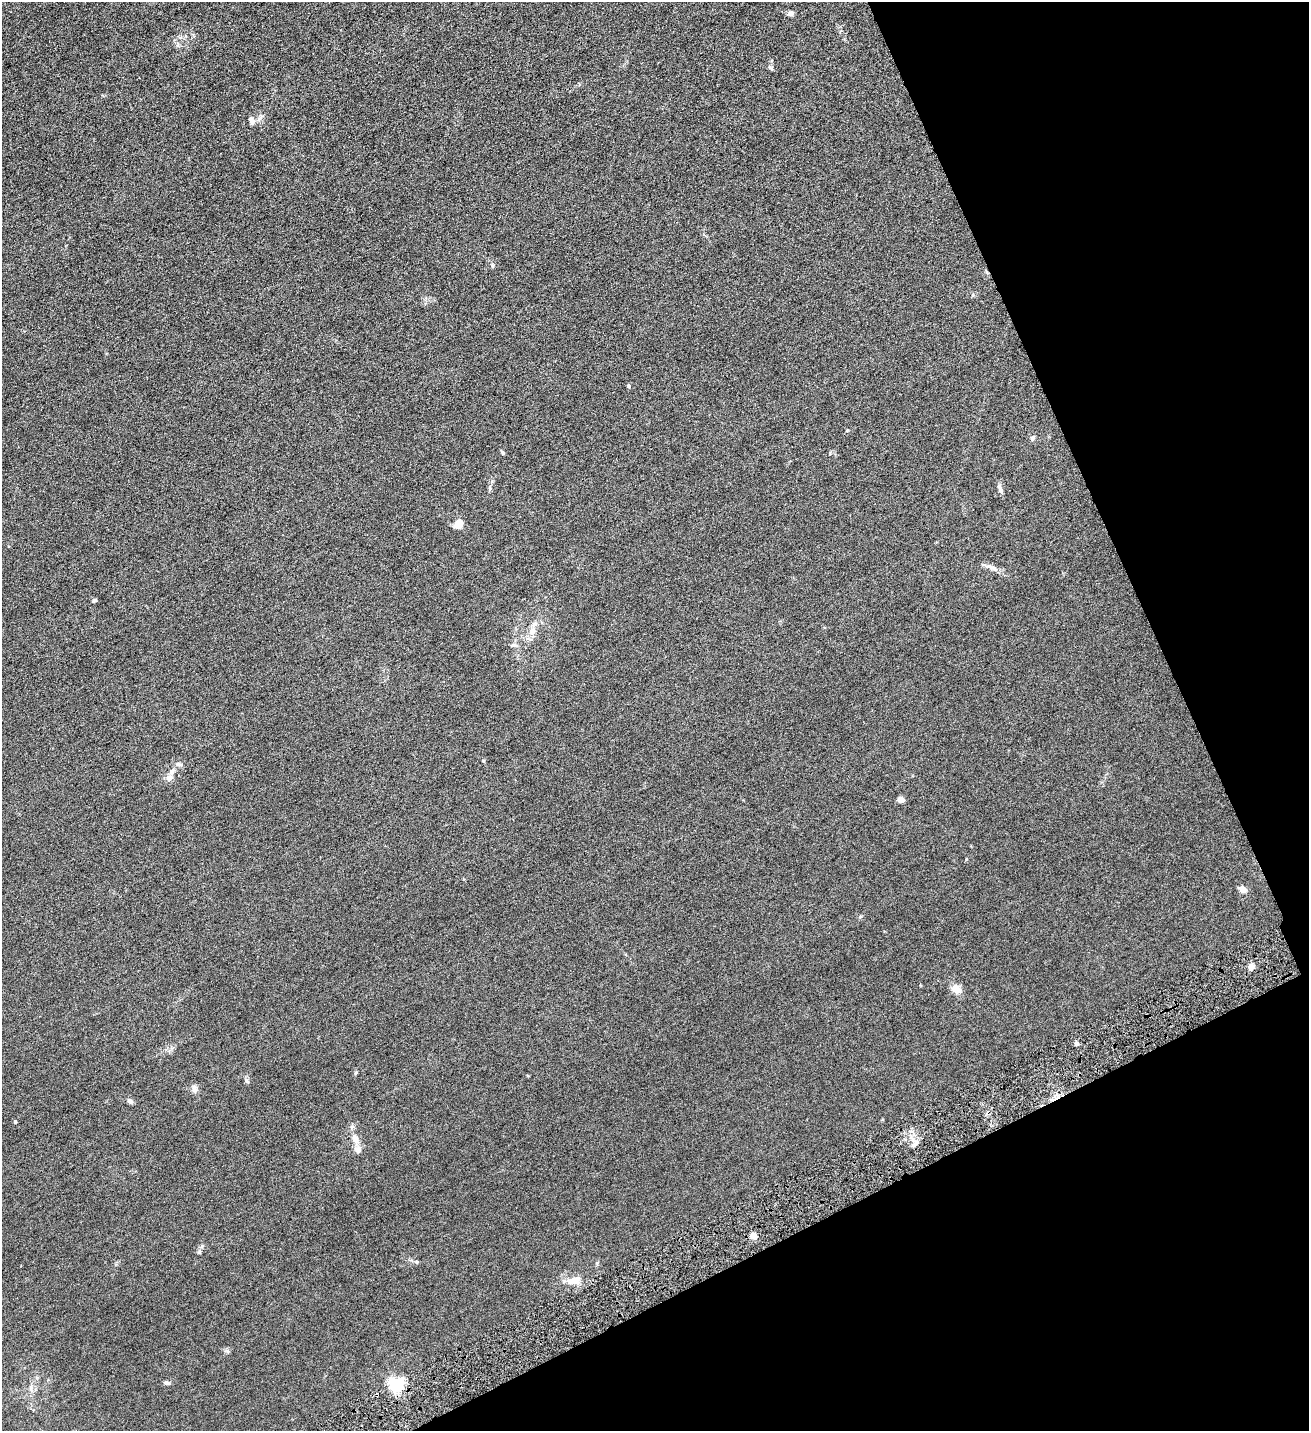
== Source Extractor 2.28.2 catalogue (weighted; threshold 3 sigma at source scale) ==
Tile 12 of 4 x 4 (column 4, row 3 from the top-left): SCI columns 4217-5523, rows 1432-2860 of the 5686 x 5720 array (HDU 1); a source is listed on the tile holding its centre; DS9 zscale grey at full resolution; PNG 1311 x 1433 px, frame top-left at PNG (2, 2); no overlay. Shown black and unused: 23% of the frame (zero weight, under 4 of 8 exposures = <1% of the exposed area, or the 3 px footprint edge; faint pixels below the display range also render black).
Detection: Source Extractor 2.28.2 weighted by HDU 2 'WHT'; one run over the whole footprint, this tile lists its part. Background 0.0445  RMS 0.0066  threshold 0.027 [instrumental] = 3 sigma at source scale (4.09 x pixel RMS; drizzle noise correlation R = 1.36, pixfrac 0.8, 0.05/0.05 arcsec/px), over >= 5 px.
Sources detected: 32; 2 inside a brighter listed object's ellipse — not listed separately; the other 30 listed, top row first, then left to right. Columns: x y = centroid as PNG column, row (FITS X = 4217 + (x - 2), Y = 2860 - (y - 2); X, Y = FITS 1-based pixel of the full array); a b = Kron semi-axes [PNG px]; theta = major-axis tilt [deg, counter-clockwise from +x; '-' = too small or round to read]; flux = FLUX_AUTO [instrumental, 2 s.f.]
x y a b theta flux
791 14 8 6 7 1.6
771 68 7 3 -46 0.84
251 120 9 7 -56 2.2
629 386 4 4 - 0.9
1032 438 6 5 - 1.1
502 452 5 4 - 0.86
1001 491 8 5 -64 1.4
459 524 8 7 - 7.2
993 568 9 6 -31 1.9
95 600 5 4 - 0.98
532 631 10 8 68 4.2
514 645 10 4 -17 1.3
170 778 9 7 12 2.5
901 799 6 6 - 2.9
1243 890 7 6 - 4
1251 966 7 6 - 3
956 989 11 9 -47 4.9
1076 1044 5 5 - 1.2
356 1073 6 3 71 0.73
246 1081 8 5 -53 1.2
194 1089 11 6 -81 2
130 1101 8 6 -34 1.3
15 1122 4 3 - 1.1
355 1139 15 8 -66 4.7
916 1143 8 4 45 1.8
753 1236 5 4 - 7
574 1280 18 9 18 6.6
167 1383 8 4 -10 1.3
396 1385 6 5 - 140
31 1388 7 4 72 1.3
Unlisted compact peaks at least as high as the median listed source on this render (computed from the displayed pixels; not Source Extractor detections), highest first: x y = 966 859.